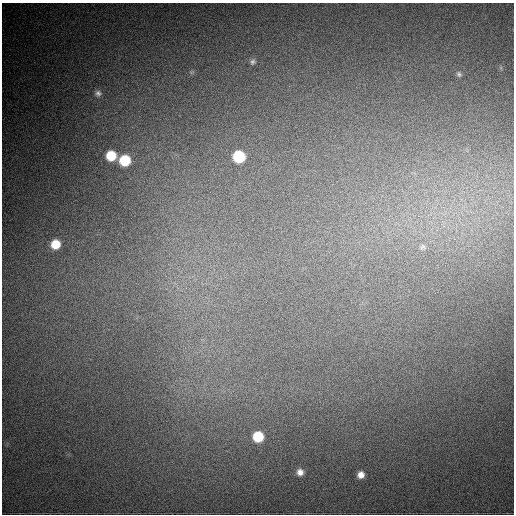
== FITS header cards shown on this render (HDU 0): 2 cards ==
NAXIS1  =                  512
NAXIS2  =                  512

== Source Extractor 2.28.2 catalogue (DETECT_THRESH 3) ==
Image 512 x 512 px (HDU 0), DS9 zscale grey, 1 PNG px = 1 image px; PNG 516 x 516 px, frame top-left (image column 1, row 512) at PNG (2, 3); no overlay
Background 1080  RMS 28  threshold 85.5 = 3 sigma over >= 5 px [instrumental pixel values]
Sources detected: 11; all 11 listed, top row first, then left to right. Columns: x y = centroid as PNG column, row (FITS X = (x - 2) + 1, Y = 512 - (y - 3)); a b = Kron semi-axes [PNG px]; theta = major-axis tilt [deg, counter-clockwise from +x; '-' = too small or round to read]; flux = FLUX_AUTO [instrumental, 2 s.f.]
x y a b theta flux
253 62 7 6 - 5000
459 74 8 6 -62 4100
98 93 9 9 - 8200
111 156 9 9 - 56000
239 157 8 8 - 110000
125 160 9 9 - 84000
55 244 9 8 - 41000
423 247 9 8 - 8000
258 437 8 8 - 67000
300 472 8 8 - 11000
361 475 7 6 - 13000